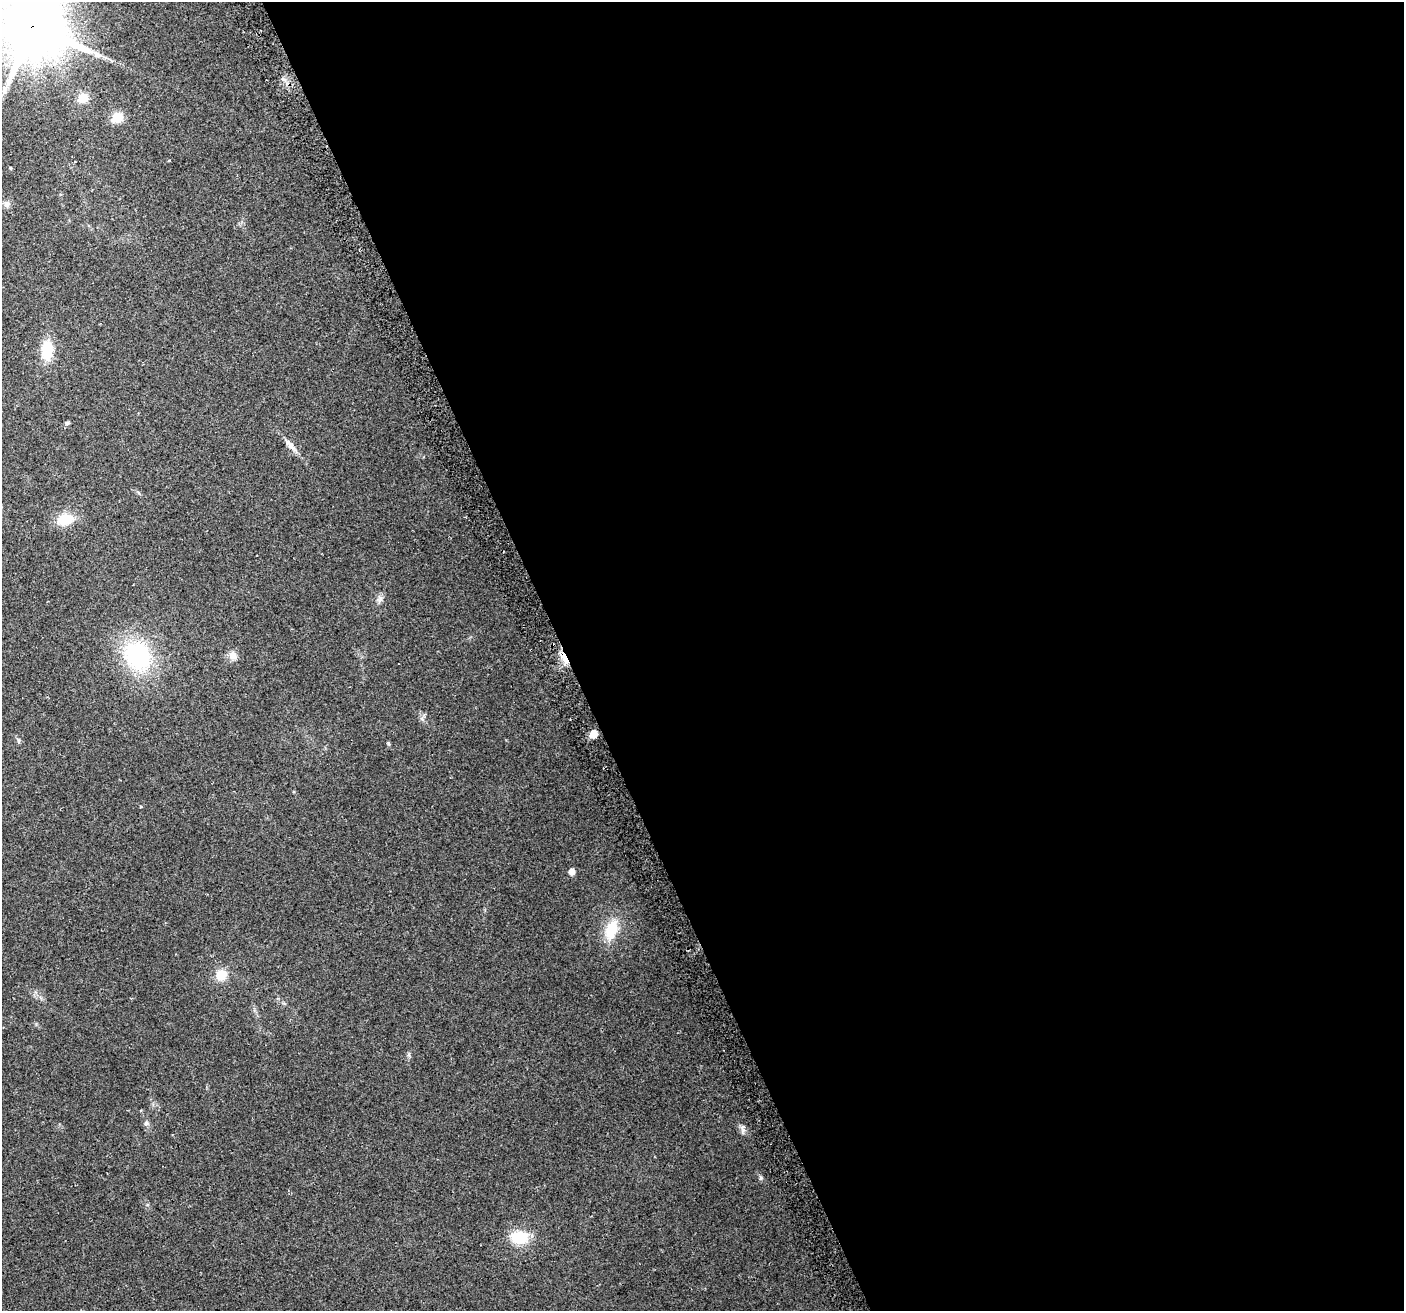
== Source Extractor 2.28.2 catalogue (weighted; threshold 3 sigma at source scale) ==
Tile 8 of 4 x 4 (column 4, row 2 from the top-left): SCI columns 4237-5638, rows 2771-4079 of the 5668 x 5486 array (HDU 1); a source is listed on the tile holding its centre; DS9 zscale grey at full resolution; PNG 1406 x 1313 px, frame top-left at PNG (2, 2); no overlay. Shown black and unused: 60% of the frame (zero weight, under 2 of 3 exposures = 2% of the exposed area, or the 3 px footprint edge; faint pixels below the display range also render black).
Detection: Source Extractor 2.28.2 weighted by HDU 2 'WHT'; one run over the whole footprint, this tile lists its part. Background 0.0543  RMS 0.011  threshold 0.0493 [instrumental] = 3 sigma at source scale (4.5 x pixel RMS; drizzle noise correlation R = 1.50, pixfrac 1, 0.0396/0.0396 arcsec/px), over >= 5 px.
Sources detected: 22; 1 long thin detection or spike segment (spike, bleed or trail) — not listed; the other 21 listed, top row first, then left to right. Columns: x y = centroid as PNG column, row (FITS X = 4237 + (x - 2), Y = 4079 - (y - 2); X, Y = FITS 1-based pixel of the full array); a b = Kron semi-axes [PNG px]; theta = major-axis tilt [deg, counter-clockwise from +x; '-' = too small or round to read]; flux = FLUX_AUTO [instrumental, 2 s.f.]
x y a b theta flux
33 26 20 19 - 8800
83 98 6 5 - 49
117 117 6 6 - 63
7 204 9 8 - 4.1
47 351 20 11 88 32
67 423 5 4 - 2.4
290 445 18 6 -50 7.4
65 519 18 13 8 23
380 599 9 6 65 3.6
233 655 11 10 - 7.3
137 656 27 23 -56 110
564 656 12 8 -80 12
593 734 5 5 - 22
388 743 6 4 -71 1.2
572 872 5 5 - 7.1
611 930 24 14 70 31
221 975 14 13 - 15
146 1123 7 6 - 2.3
743 1131 8 5 57 3.1
761 1178 7 5 -88 2
519 1237 16 11 -5 40
Overlapping masked pixels (flux is a lower limit): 2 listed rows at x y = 33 26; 564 656
Isophote crosses this tile's border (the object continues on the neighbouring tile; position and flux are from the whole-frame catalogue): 1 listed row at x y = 33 26
Unlisted compact peaks at least as high as the median listed source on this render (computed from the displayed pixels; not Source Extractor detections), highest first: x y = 409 1054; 283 79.